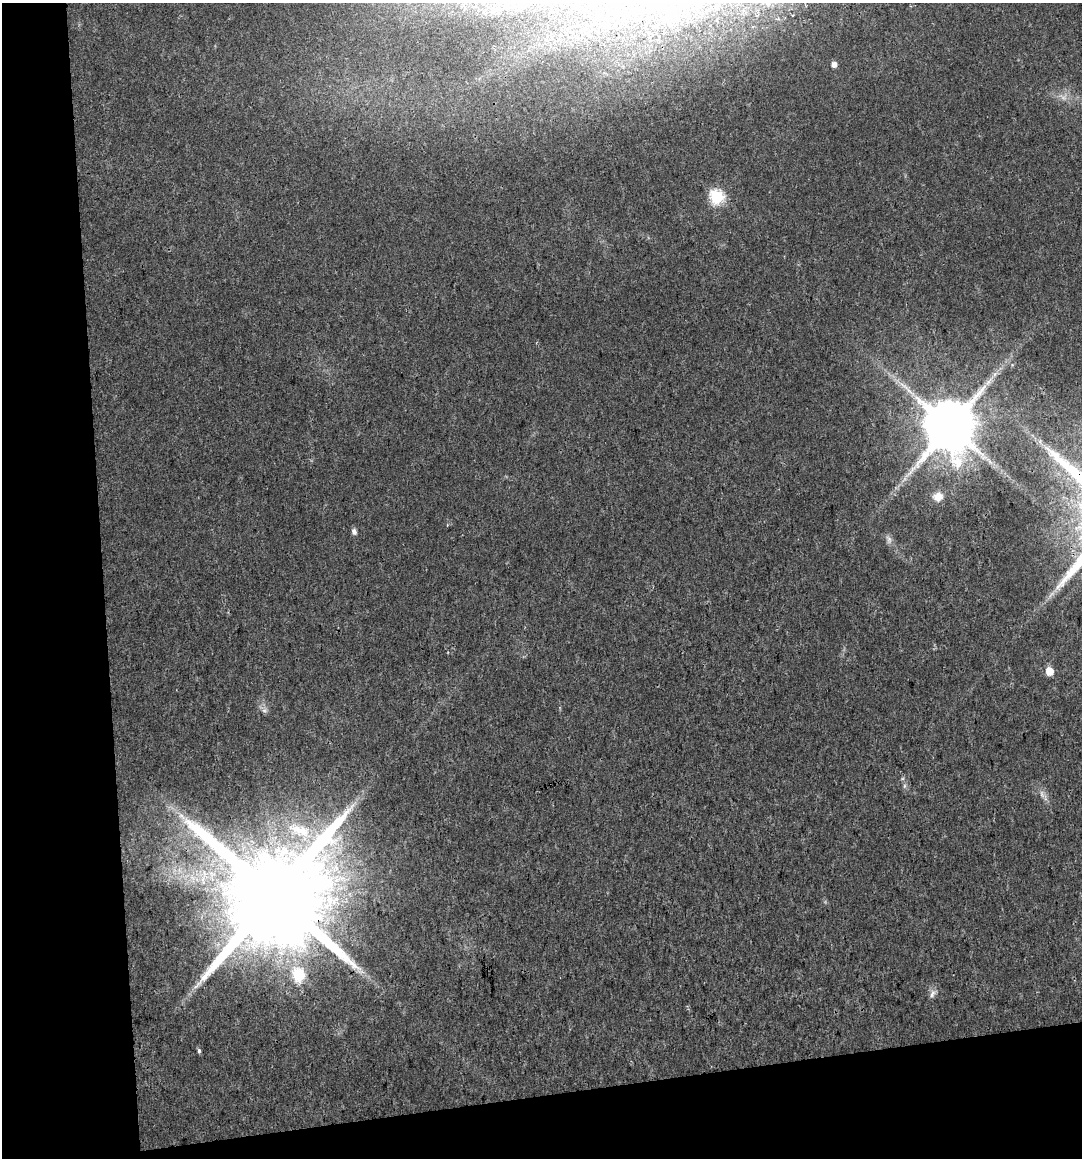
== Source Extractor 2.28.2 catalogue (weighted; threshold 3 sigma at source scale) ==
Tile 3 of 2 x 2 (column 1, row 2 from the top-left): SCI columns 28-1107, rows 2-1157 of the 2202 x 2314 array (HDU 1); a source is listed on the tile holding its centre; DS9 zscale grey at full resolution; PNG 1084 x 1160 px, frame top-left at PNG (2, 3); no overlay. Shown black and unused: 15% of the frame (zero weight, under 3 of 5 exposures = <1% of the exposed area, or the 3 px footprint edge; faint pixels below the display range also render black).
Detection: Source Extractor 2.28.2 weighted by HDU 2 'WHT'; one run over the whole footprint, this tile lists its part. Background 0.0126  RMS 0.0034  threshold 0.0154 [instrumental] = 3 sigma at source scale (4.5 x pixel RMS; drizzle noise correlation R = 1.50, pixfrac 1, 0.0396/0.0396 arcsec/px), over >= 5 px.
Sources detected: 17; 2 too faint to see at this stretch — not listed; the other 15 listed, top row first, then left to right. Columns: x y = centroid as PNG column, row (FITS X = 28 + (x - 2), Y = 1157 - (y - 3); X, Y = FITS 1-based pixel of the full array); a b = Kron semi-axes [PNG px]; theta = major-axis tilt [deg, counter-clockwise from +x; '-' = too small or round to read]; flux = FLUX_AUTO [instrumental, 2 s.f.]
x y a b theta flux
834 64 5 5 - 2.4
717 197 7 6 - 53
950 426 14 13 - 2600
938 496 12 11 - 4
354 531 6 5 - 1.6
889 539 13 7 -75 1.6
1049 671 6 5 - 6.4
264 710 8 6 1 1.1
904 786 7 4 89 0.71
1042 794 10 5 -77 1.3
182 816 11 5 -38 1.9
274 895 30 24 -88 12000
299 975 6 6 - 39
932 994 13 7 68 1.7
199 1051 6 4 -76 0.64
Overlapping masked pixels (flux is a lower limit): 1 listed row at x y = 274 895